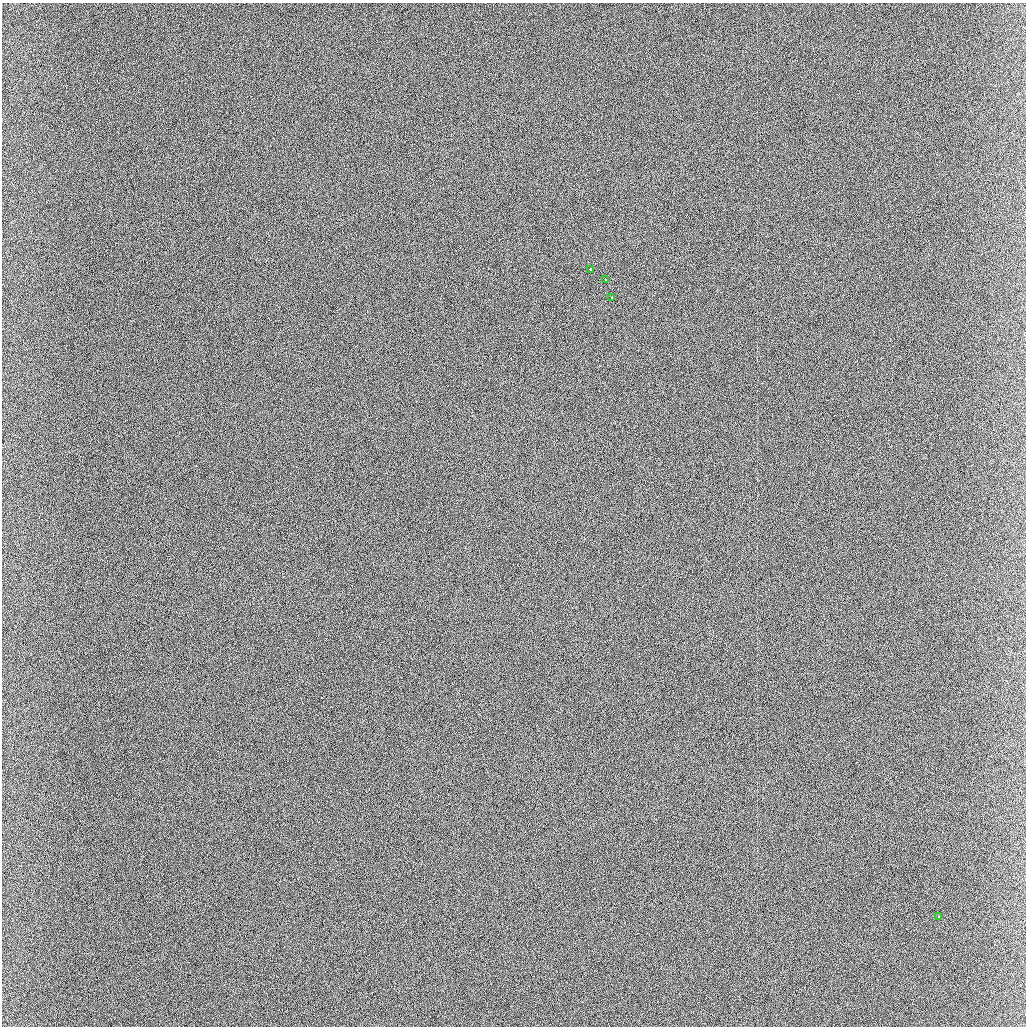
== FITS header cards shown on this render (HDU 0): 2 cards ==
NAXIS1  =                 1024 / length of data axis 1
NAXIS2  =                 1024 / length of data axis 2

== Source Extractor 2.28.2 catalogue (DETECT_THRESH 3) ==
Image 1024 x 1024 px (HDU 0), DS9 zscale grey, 1 PNG px = 1 image px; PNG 1028 x 1028 px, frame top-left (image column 1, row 1024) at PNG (2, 3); each listed source drawn as its Kron ellipse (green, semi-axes under 4 px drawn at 4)
Background 640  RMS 2.4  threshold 7.14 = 3 sigma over >= 5 px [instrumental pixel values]
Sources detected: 4; all 4 listed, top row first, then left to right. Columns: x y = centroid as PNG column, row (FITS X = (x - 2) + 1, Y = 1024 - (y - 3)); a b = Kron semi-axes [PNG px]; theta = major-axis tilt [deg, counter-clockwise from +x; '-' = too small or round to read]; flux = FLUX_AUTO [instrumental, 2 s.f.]
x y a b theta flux
591 269 3 2 - 720
605 279 3 3 - 300
612 298 3 3 - 550
939 917 3 2 - 480